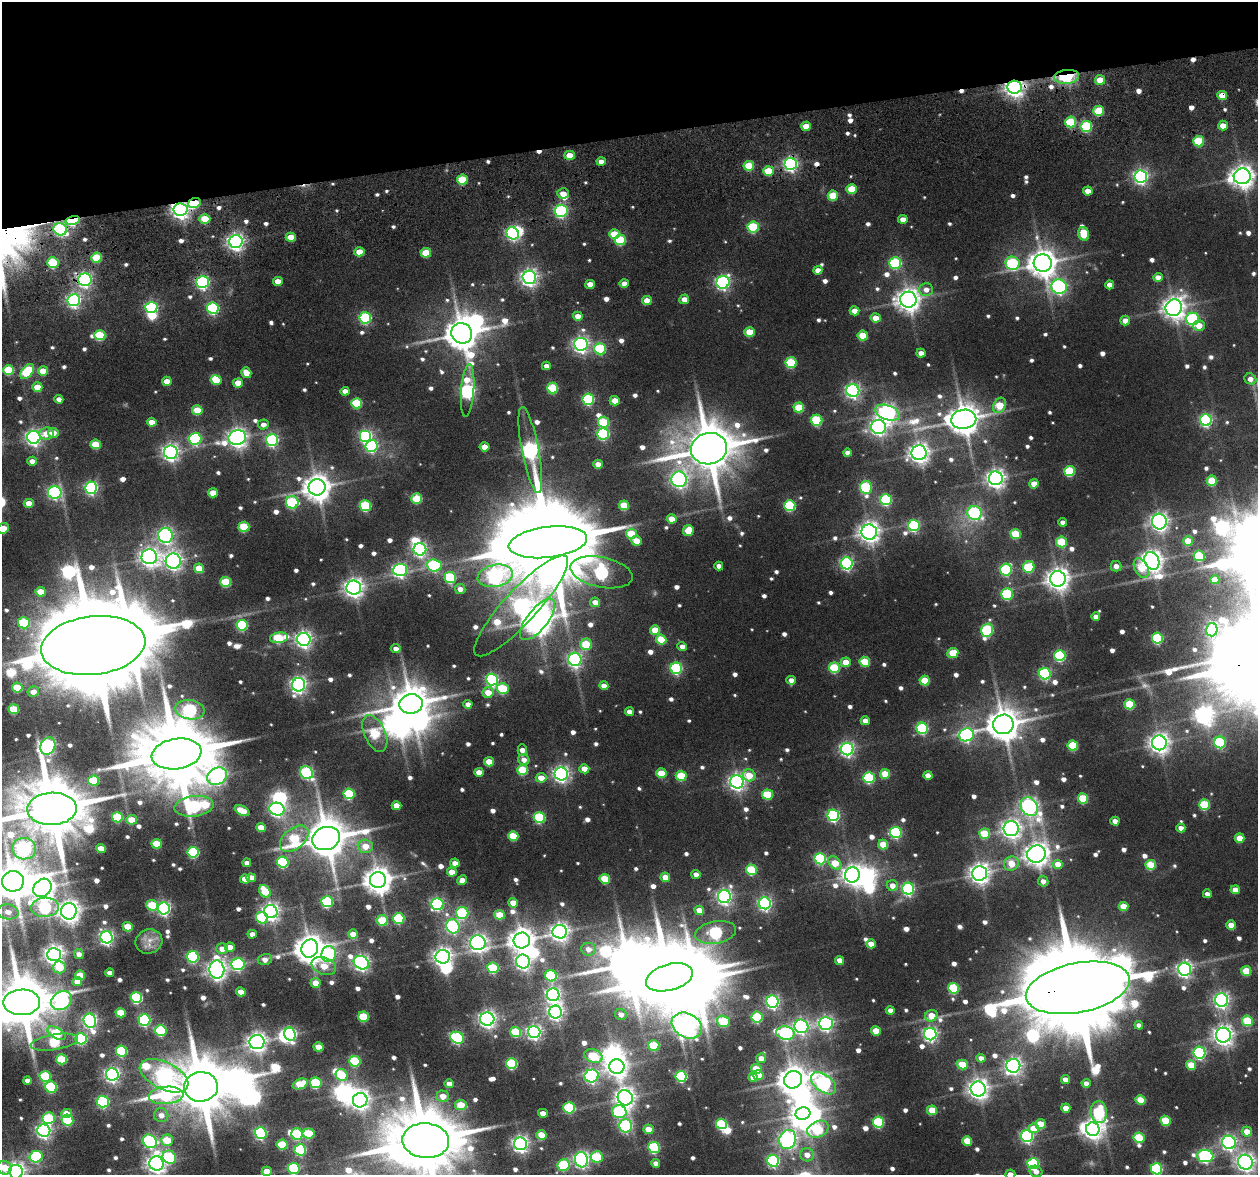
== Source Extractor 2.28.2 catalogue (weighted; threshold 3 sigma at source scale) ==
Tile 3 of 4 x 4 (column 3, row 1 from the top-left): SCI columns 2657-3912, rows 3748-4920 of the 5399 x 5357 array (HDU 1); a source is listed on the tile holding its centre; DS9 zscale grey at full resolution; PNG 1260 x 1177 px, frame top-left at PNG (2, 2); each listed source drawn as its Kron ellipse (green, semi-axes under 4 px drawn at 4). Shown black and unused: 12% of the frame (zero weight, under 3 of 6 exposures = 11% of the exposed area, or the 3 px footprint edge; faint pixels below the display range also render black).
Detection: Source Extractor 2.28.2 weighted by HDU 2 'WHT'; one run over the whole footprint, this tile lists its part. Background 0.141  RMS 0.015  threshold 0.0605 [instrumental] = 3 sigma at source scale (4.09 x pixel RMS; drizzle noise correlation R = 1.36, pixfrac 0.8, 0.05/0.05 arcsec/px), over >= 5 px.
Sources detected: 918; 13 too faint to see at this stretch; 35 inside a brighter object's white glare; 4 cosmic-ray / hot-pixel residue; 1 long thin detection or spike segment (spike, bleed or trail) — neither listed nor drawn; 4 inside a brighter listed object's ellipse — not listed separately; of the other 861, all 500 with FLUX_AUTO >= 8.92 (the completeness limit of this list) listed and drawn (361 fainter detections not listed), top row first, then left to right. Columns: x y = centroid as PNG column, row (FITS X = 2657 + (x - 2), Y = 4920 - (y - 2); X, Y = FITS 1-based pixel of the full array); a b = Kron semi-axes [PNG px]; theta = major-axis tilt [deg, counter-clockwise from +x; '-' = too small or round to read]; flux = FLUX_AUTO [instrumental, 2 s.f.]
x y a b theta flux
1067 77 12 7 6 150
1100 80 5 5 - 30
1014 87 7 6 - 950
1222 95 5 4 - 29
1099 111 5 5 - 68
1071 122 5 5 - 78
806 126 5 4 - 25
1086 126 6 5 - 140
1223 126 5 5 - 17
1198 141 5 5 - 79
569 155 5 4 - 29
601 161 4 4 - 12
791 164 6 6 - 410
749 166 5 5 - 57
768 171 5 5 - 49
1141 176 6 6 - 480
1242 176 8 7 - 1300
462 180 5 5 - 68
852 189 5 5 - 43
1088 191 5 4 - 17
563 193 5 5 - 17
833 196 5 5 - 44
194 203 6 5 - 61
181 210 7 6 - 760
561 211 6 6 - 260
205 219 5 5 - 42
903 219 4 4 - 13
73 221 7 4 13 170
753 227 5 5 - 120
60 229 7 6 - 270
513 233 6 6 - 300
614 234 5 5 - 43
1084 234 7 5 -73 53
291 237 5 4 - 32
620 240 5 5 - 96
236 242 7 6 - 660
359 252 5 4 - 27
426 253 5 5 - 43
97 258 5 5 - 69
53 263 5 5 - 110
895 263 6 6 - 150
1013 263 7 6 - 160
1043 263 9 9 - 2200
818 270 4 4 - 13
529 277 7 6 - 640
1158 277 4 4 - 13
85 280 6 6 - 430
278 281 5 4 - 18
203 282 6 6 - 320
723 282 6 6 - 380
624 283 4 4 - 14
590 284 5 4 - 16
1110 285 4 4 - 16
1059 287 8 7 - 400
926 289 7 6 - 12
684 299 5 4 - 17
74 300 6 6 - 420
908 300 8 8 - 1400
647 301 5 4 - 26
151 307 6 5 - 230
213 308 6 5 - 210
1174 308 8 8 - 1300
854 311 5 4 - 17
578 316 5 4 - 17
365 318 6 5 - 170
875 318 5 4 - 22
1192 319 6 6 - 190
1125 320 5 5 - 12
1199 325 6 5 - 23
750 332 5 5 - 41
462 333 11 10 - 3400
100 335 5 5 - 87
863 336 5 5 - 47
581 344 7 6 - 560
600 349 6 5 - 120
921 353 4 4 - 12
791 363 5 5 - 100
546 366 4 4 - 9.2
9 370 5 5 - 79
27 371 9 5 51 94
43 371 5 4 - 32
246 373 6 5 - 22
1250 379 6 5 - 10
216 380 5 4 - 32
167 381 5 4 - 21
238 383 5 4 - 24
37 387 5 5 - 32
552 388 5 5 - 96
345 391 4 4 - 13
468 391 26 6 85 360
853 391 6 6 - 430
59 399 4 4 - 8.9
588 399 6 5 - 160
615 401 5 4 - 24
357 403 5 5 - 87
999 405 8 6 60 52
799 408 5 5 - 64
197 410 5 5 - 47
888 413 13 7 -20 710
964 419 12 9 9 2900
817 420 6 5 - 110
1206 420 6 6 - 270
152 422 5 4 - 21
604 422 5 5 - 89
263 424 5 5 - 9.8
878 427 7 7 - 580
53 433 5 5 - 16
46 434 7 6 - 18
603 434 6 6 - 200
366 436 6 6 - 270
34 437 6 6 - 550
237 438 9 7 14 890
195 439 6 6 - 180
272 440 6 6 - 250
96 444 5 5 - 52
372 446 6 6 - 220
484 447 5 4 - 21
709 449 18 15 14 8800
530 450 44 8 -79 610
171 452 7 6 - 660
847 453 4 4 - 9.4
919 453 7 7 - 990
32 461 5 4 - 11
598 464 5 4 - 17
1070 471 5 5 - 89
996 478 7 7 - 850
679 479 8 7 - 500
1212 481 5 5 - 58
1034 484 4 4 - 21
317 487 8 8 - 1900
866 487 6 6 - 160
91 488 6 6 - 280
55 492 7 6 - 300
213 493 5 4 - 33
417 498 5 5 - 70
886 500 6 5 - 170
292 502 6 6 - 160
29 503 5 4 - 26
624 505 5 5 - 55
365 506 5 5 - 130
790 506 5 5 - 140
974 513 7 7 - 190
672 519 5 4 - 21
1159 521 8 7 - 750
1063 522 4 4 - 9.3
914 525 6 5 - 190
244 527 5 5 - 78
3 529 6 5 - 31
688 531 5 5 - 33
869 532 8 7 - 1000
631 534 5 5 - 67
1016 534 5 5 - 62
165 535 7 7 - 470
636 541 5 5 - 29
1188 541 5 5 - 42
548 542 39 15 7 35000
1061 542 5 5 - 75
420 549 6 6 - 390
1199 556 5 5 - 88
149 557 8 7 - 840
173 561 7 7 - 690
1152 561 9 7 -64 1200
847 563 6 6 - 290
434 565 7 6 - 190
719 566 4 4 - 10
1116 566 5 5 - 10
1029 567 6 5 - 95
199 568 5 4 - 34
1141 568 10 6 -62 33
400 570 7 6 - 380
1006 570 6 6 - 160
601 572 32 15 -12 380
495 576 18 11 12 580
450 578 6 5 - 130
1058 579 8 7 - 1300
1215 580 4 4 - 24
226 582 5 5 - 76
354 588 7 7 - 890
460 589 5 5 - 11
41 592 5 4 - 36
1007 594 5 5 - 140
595 602 5 4 - 19
521 606 67 16 47 610
1096 617 4 4 - 12
538 619 25 10 52 2900
24 623 6 5 - 100
242 625 5 5 - 150
655 630 5 5 - 29
987 630 7 5 75 180
1212 630 6 5 - 190
279 638 9 5 7 99
1157 638 5 5 - 140
304 639 6 6 - 640
661 640 5 5 - 54
586 644 6 5 - 73
93 645 52 29 7 49000
682 646 5 4 - 10
396 649 5 4 - 9.8
953 653 5 5 - 44
1060 655 5 5 - 180
575 659 7 6 - 430
846 662 5 5 - 28
865 662 5 5 - 64
676 668 6 5 - 180
834 668 5 5 - 100
1045 674 6 5 - 220
492 679 6 6 - 260
791 680 4 4 - 9.6
925 681 5 5 - 51
299 685 7 6 - 590
604 686 4 4 - 13
17 688 5 5 - 50
503 689 6 5 - 92
33 692 6 5 - 13
488 692 5 5 - 27
411 704 12 9 7 4100
468 704 4 4 - 11
1130 704 5 5 - 81
14 709 5 5 - 62
190 710 15 9 -7 260
629 712 4 4 - 12
865 721 4 4 - 15
1003 724 10 10 - 3200
922 728 5 5 - 160
375 733 19 10 -66 97
966 735 7 6 - 310
1220 742 6 6 - 150
1159 743 7 7 - 1000
48 746 9 7 63 450
1073 746 5 5 - 76
847 749 6 6 - 410
522 750 6 4 89 13
176 754 25 15 8 19000
524 760 6 5 - 11
489 762 5 4 - 29
584 769 5 4 - 20
523 770 5 5 - 65
479 772 4 4 - 19
307 773 7 6 - 220
661 773 5 5 - 45
561 774 7 6 - 560
885 774 5 5 - 48
749 775 6 6 - 35
928 775 4 4 - 15
217 776 10 8 32 580
681 776 5 5 - 69
541 778 5 4 - 25
869 778 5 5 - 140
94 781 5 5 - 66
737 782 7 6 - 650
349 794 5 5 - 120
767 794 5 5 - 77
1083 798 5 5 - 79
1204 805 5 5 - 99
194 806 20 10 6 290
396 806 5 4 - 24
1029 807 10 8 -58 620
52 809 25 16 3 15000
277 809 7 6 - 370
242 811 8 4 -26 39
833 815 6 5 - 260
117 817 5 5 - 94
539 818 6 5 - 140
132 820 5 4 - 32
1115 821 4 4 - 13
261 827 5 4 - 23
1181 828 4 4 - 14
1011 829 7 7 - 880
896 832 6 5 - 180
985 834 5 5 - 61
513 836 5 5 - 61
326 838 14 11 18 5600
1239 838 5 4 - 27
294 839 16 10 40 86
157 844 5 4 - 50
883 844 5 5 - 40
365 846 7 6 - 24
24 849 12 10 -2 400
101 849 5 4 - 25
193 852 5 5 - 150
1036 854 9 8 - 1400
820 859 6 5 - 160
283 862 6 5 - 140
247 863 4 4 - 9.7
455 863 4 4 - 15
835 863 8 5 -43 39
1011 863 7 7 - 30
1058 864 5 4 - 25
1151 865 5 5 - 65
751 870 5 5 - 96
452 872 5 4 - 24
979 873 7 7 - 1000
696 874 4 4 - 9.7
852 875 7 7 - 1000
665 877 5 4 - 25
251 878 5 4 - 19
245 879 5 4 - 23
605 879 5 5 - 54
378 880 8 8 - 2000
462 880 5 4 - 13
13 881 11 10 - 4700
1043 881 5 5 - 9.6
892 886 6 5 - 14
42 888 10 8 43 1400
908 889 6 6 - 240
1235 890 4 4 - 17
265 891 7 5 -53 59
1207 894 4 4 - 9.5
724 897 6 6 - 500
327 902 6 5 - 160
513 903 5 4 - 16
765 903 6 6 - 360
437 904 6 6 - 290
152 905 6 5 - 70
1123 906 5 4 - 31
45 907 14 9 5 190
164 908 6 6 - 370
699 910 5 4 - 22
69 911 8 8 - 1300
8 912 11 7 -9 12
271 912 7 6 - 690
462 913 6 6 - 160
500 915 5 5 - 41
262 918 6 5 - 110
399 918 5 5 - 130
382 920 5 5 - 71
1231 925 5 4 - 26
453 926 7 6 - 320
128 927 5 4 - 39
560 932 7 6 - 800
716 932 20 11 10 250
252 934 4 4 - 11
353 934 5 5 - 19
107 937 6 6 - 400
522 940 8 8 - 1600
149 941 14 12 21 16
478 943 8 7 - 700
871 944 5 4 - 19
230 947 5 4 - 13
222 949 6 5 - 17
310 949 9 8 - 2300
588 949 7 6 - 11
79 954 5 4 - 8.9
329 954 8 7 - 330
54 955 7 6 - 870
193 957 6 5 - 210
443 957 7 6 - 830
265 959 7 5 15 9.9
840 960 4 4 - 15
523 962 7 6 - 540
361 963 8 6 -29 540
238 964 6 6 - 250
324 966 13 8 -21 29
60 967 6 6 - 46
493 968 5 5 - 100
1184 969 6 6 - 510
217 970 9 7 -86 890
1246 971 5 5 - 55
110 973 4 4 - 11
80 975 5 5 - 29
551 976 6 5 - 130
669 977 24 13 16 17000
77 981 5 4 - 19
315 983 5 5 - 21
953 988 5 5 - 110
1078 988 53 25 11 46000
241 992 5 4 - 18
553 995 6 6 - 530
136 998 6 5 - 190
1222 1000 7 6 - 510
62 1001 11 9 32 340
22 1002 18 13 1 11000
772 1002 6 6 - 330
890 1010 4 4 - 9.2
555 1012 6 6 - 530
121 1013 5 4 - 45
621 1014 6 5 - 11
931 1016 6 5 - 26
363 1017 5 5 - 74
757 1017 5 5 - 120
487 1019 7 6 - 660
144 1020 6 5 - 230
90 1021 7 6 - 430
723 1021 6 5 - 76
1247 1021 5 5 - 72
826 1023 7 6 - 470
1139 1025 4 4 - 9.1
687 1026 16 12 -29 1200
801 1026 7 6 - 460
161 1031 6 5 - 130
876 1031 5 4 - 31
515 1032 5 5 - 81
534 1032 6 6 - 500
57 1033 10 5 -29 88
785 1033 9 6 -12 270
290 1034 6 5 - 280
930 1034 6 6 - 430
1223 1035 7 7 - 940
457 1038 7 5 -27 210
81 1039 6 5 - 220
54 1042 24 7 9 91
257 1042 7 7 - 930
654 1045 5 5 - 81
319 1047 5 4 - 27
121 1051 6 5 - 120
1200 1053 6 6 - 250
593 1056 9 6 -19 77
761 1058 5 5 - 14
981 1058 4 4 - 9.6
62 1059 5 5 - 79
355 1061 5 5 - 110
512 1064 5 5 - 130
962 1064 5 5 - 46
1191 1065 5 4 - 39
1013 1066 7 7 - 640
617 1067 7 7 - 1100
756 1069 5 5 - 30
112 1074 6 6 - 510
342 1075 6 5 - 62
758 1075 5 5 - 32
45 1076 5 5 - 110
164 1076 26 13 -26 510
592 1076 7 6 - 360
681 1076 5 5 - 170
753 1077 5 4 - 13
793 1080 9 8 - 2200
1065 1080 4 4 - 15
27 1081 4 4 - 10
316 1083 6 5 - 120
824 1083 14 8 -38 420
1086 1083 4 4 - 10
300 1084 8 5 21 53
449 1084 4 4 - 11
51 1087 6 5 - 120
201 1087 17 15 5 12000
978 1089 7 7 - 960
166 1095 17 8 5 150
443 1096 6 6 - 20
625 1098 8 7 - 890
360 1100 7 7 - 880
1141 1100 5 4 - 42
103 1102 6 5 - 230
461 1105 6 5 - 38
569 1108 6 5 - 120
1066 1108 4 4 - 20
932 1110 5 4 - 39
619 1112 7 6 - 150
1099 1112 11 8 -84 140
66 1113 5 4 - 23
543 1113 5 4 - 16
803 1114 7 6 - 1100
161 1115 7 7 - 13
49 1118 6 6 - 100
68 1120 6 5 - 100
1165 1121 5 5 - 65
878 1122 5 5 - 140
721 1124 5 5 - 110
1041 1124 5 5 - 38
626 1126 6 6 - 260
1034 1128 5 5 - 22
649 1129 5 5 - 26
818 1129 11 8 25 94
1093 1129 7 6 - 980
44 1131 6 6 - 470
1247 1132 5 5 - 22
261 1133 6 5 - 240
309 1133 6 5 - 78
297 1134 6 5 - 130
541 1135 5 5 - 33
1027 1136 6 6 - 280
1139 1138 5 5 - 71
788 1139 10 8 67 720
167 1140 6 5 - 45
150 1141 7 6 - 250
426 1141 23 17 -4 17000
967 1141 5 4 - 37
1229 1142 7 6 - 470
520 1144 6 6 - 620
282 1145 5 5 - 64
654 1148 6 5 - 160
300 1150 6 5 - 160
807 1155 7 6 - 14
1205 1156 8 6 -6 280
36 1157 6 5 - 180
169 1157 7 6 - 110
597 1157 6 5 - 94
581 1160 7 6 - 520
773 1161 6 6 - 250
1245 1162 8 7 - 780
156 1163 7 7 - 970
656 1163 4 4 - 9.4
1033 1164 6 5 - 200
563 1165 6 5 - 150
4 1168 7 6 - 28
294 1168 6 5 - 140
1157 1169 6 5 - 170
267 1171 5 5 - 25
1036 1171 6 5 - 9.8
16 1172 7 7 - 780
1010 1174 5 4 - 13
Overlapping masked pixels (flux is a lower limit): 16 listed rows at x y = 1067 77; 1014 87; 1222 95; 1099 111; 1071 122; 569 155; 791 164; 852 189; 194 203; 181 210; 73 221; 60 229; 236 242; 85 280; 203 282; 1078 988
Isophote crosses this tile's border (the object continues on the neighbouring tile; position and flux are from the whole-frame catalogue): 14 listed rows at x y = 1242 176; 3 529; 52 809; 13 881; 22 1002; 426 1141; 1245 1162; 156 1163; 4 1168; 294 1168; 1157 1169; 267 1171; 16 1172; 1010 1174